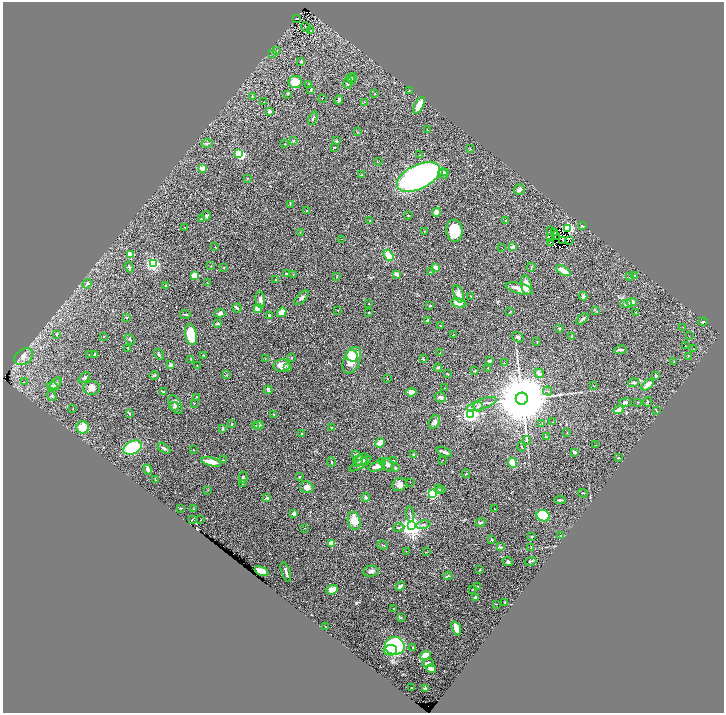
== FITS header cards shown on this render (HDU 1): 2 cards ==
NAXIS1  =                 1443
NAXIS2  =                 1421

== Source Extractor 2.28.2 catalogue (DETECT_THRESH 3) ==
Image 1443 x 1421 px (HDU 1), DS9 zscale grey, zoomed out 1/2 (1 PNG px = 2 x 2 image px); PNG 726 x 715 px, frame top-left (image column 2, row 1421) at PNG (3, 2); each listed source drawn as its Kron ellipse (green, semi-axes under 4 px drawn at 4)
Background 0.355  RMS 0.021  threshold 0.063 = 3 sigma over >= 5 px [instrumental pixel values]
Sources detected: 333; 39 cannot appear on this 1/2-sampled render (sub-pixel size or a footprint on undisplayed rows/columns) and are neither listed nor drawn; the other 294 listed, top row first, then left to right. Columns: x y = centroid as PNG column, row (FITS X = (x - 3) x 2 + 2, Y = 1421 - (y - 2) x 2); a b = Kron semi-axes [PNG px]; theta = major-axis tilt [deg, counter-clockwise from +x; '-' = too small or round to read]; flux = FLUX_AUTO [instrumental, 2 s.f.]
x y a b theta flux
296 18 3 2 - 3
306 27 5 2 - 2.3
311 30 2 2 - 1
277 50 3 2 - 2.3
273 53 3 2 - 2.1
301 61 3 2 - 8.5
350 78 3 3 - 5.6
353 79 5 3 - 6.4
295 82 7 6 - 61
348 83 6 3 89 14
309 84 3 2 - 2.5
311 89 2 2 - 2.9
409 90 3 2 - 2.2
287 94 3 3 - 2.9
374 94 2 1 - 1.3
252 96 2 2 - 1.9
322 98 2 1 - 0.93
339 100 4 3 - 10
264 102 2 1 - 1.1
364 102 3 2 - 2.6
419 105 9 3 62 54
269 111 2 2 - 37
313 118 7 3 70 6.2
428 130 2 1 - 8
357 132 3 2 - 2.1
293 141 4 3 - 3.7
337 141 3 3 - 4.4
207 143 6 3 6 8.9
285 144 2 1 - 2.1
334 148 4 2 - 2.5
470 149 3 3 - 3.5
239 154 3 3 - 350
419 155 3 2 - 2.4
379 161 2 1 - 0.87
202 168 3 3 - 27
443 173 5 3 - 18
445 173 4 3 - 11
362 175 3 3 - 4.1
418 177 23 12 26 1500
247 179 2 2 - 1.6
519 190 6 5 - 12
290 204 4 2 - 2.6
306 211 3 3 - 3.7
436 212 4 4 - 19
408 215 2 2 - 3.9
207 216 5 3 - 5.9
201 219 4 3 - 7.2
370 221 2 2 - 3.4
506 221 2 2 - 2.9
583 226 4 2 - 4.5
185 227 2 2 - 2.1
568 228 3 3 - 680
454 231 11 8 -84 120
550 231 2 1 - 0.86
300 232 2 2 - 1.4
424 232 2 1 - 1.3
555 232 4 2 - 1.2
556 236 2 1 - 0.9
551 238 2 1 - 1.2
342 239 2 1 - 1.1
562 240 2 1 - 0.54
570 240 3 1 - 0.84
551 242 3 1 - 0.66
215 247 3 1 - 1.4
502 247 2 1 - 0.87
513 247 4 3 - 19
130 255 3 2 - 73
389 256 6 4 -54 64
153 264 3 3 - 810
211 266 3 3 - 2.5
129 267 5 3 - 5.8
436 267 2 2 - 54
531 267 4 3 - 3.9
224 268 2 2 - 2.8
563 271 8 3 -30 40
430 272 2 2 - 2
287 274 2 2 - 3.6
293 274 2 1 - 2.7
397 274 4 2 - 24
195 276 4 3 - 69
634 276 3 2 - 2.2
337 277 3 2 - 2
630 277 3 3 - 3.6
276 280 2 2 - 2.4
207 283 3 2 - 2.2
87 284 5 4 - 7.1
526 285 10 5 -79 41
165 286 3 3 - 3.6
519 288 14 5 -14 55
458 294 9 4 -71 26
471 296 3 2 - 2.2
583 296 4 3 - 22
301 298 9 4 46 13
260 300 8 5 -82 13
631 302 5 4 - 22
459 303 8 4 -10 28
369 304 2 2 - 2.3
626 304 6 3 -2 6
430 306 3 2 - 5.2
237 308 4 2 - 5.4
258 309 4 4 - 40
337 310 2 2 - 1.5
596 311 3 3 - 2.3
282 312 5 4 - 33
510 312 4 2 - 2.1
636 312 2 2 - 1.9
220 313 5 3 - 9.8
369 313 2 2 - 2.9
185 315 5 2 - 4.1
269 315 4 3 - 4
127 318 4 2 - 1.9
582 319 7 2 40 9.4
427 320 3 3 - 6.1
703 322 5 3 - 4.6
218 324 3 2 - 11
440 326 3 2 - 2
683 327 3 2 - 1.5
559 328 2 2 - 5.8
56 334 3 3 - 4.4
454 334 2 1 - 1.3
191 335 10 6 -76 130
689 336 2 1 - 1.3
104 337 3 2 - 1.6
518 337 6 4 -35 10
572 337 4 2 - 8.1
130 339 6 3 -43 5
537 341 2 2 - 1.4
685 346 2 1 - 21
128 348 4 2 - 3.1
694 349 2 1 - 1.3
620 350 6 2 8 11
440 353 3 2 - 1.7
89 354 2 2 - 1.3
94 354 3 2 - 3.1
159 354 6 3 -59 6.5
203 355 2 2 - 2.4
352 356 6 5 - 29
689 356 4 2 - 2.2
24 357 10 7 38 24
265 358 3 2 - 1.8
291 358 3 2 - 2.4
191 359 3 2 - 1.8
423 359 3 2 - 4.1
352 360 14 8 68 99
489 361 3 2 - 8.2
674 362 3 3 - 2.6
504 363 3 2 - 2.6
171 365 3 3 - 20
197 365 2 2 - 1.2
282 366 8 6 5 45
288 368 2 2 - 24
438 368 4 3 - 4.4
488 368 2 2 - 1.3
475 371 3 2 - 4
539 373 5 3 - 16
447 374 2 2 - 3.1
154 375 5 3 - 5.7
226 375 3 2 - 1.8
656 376 4 3 - 4.7
84 377 7 4 40 9.4
387 378 2 2 - 1.7
24 382 2 1 - 2.3
634 383 5 3 - 9.3
56 384 7 3 46 9
648 385 7 3 42 35
53 386 6 4 -18 8.1
593 386 2 2 - 1.6
92 388 8 7 - 30
444 388 2 1 - 2.3
268 390 4 3 - 12
548 391 5 2 - 2.7
163 392 3 2 - 6.1
411 392 5 3 - 19
52 396 5 4 - 6
196 397 3 2 - 1.7
440 397 6 5 - 10
522 399 6 6 - 64000
638 402 3 2 - 1.6
647 402 4 2 - 2.6
194 403 2 2 - 1.6
625 403 6 3 10 8.2
175 404 10 5 -61 16
482 404 15 5 19 23
478 406 5 4 - 10
174 407 5 4 - 5.7
73 408 2 1 - 1.8
619 410 5 4 - 18
657 411 2 2 - 4.8
129 414 3 3 - 3.7
274 414 3 2 - 2.8
470 415 3 3 - 1800
434 422 7 5 61 15
552 422 2 2 - 1.6
232 424 3 2 - 2.9
542 424 2 2 - 1.4
259 425 5 4 - 6.8
256 426 3 3 - 4.1
83 428 6 6 - 60
332 428 3 3 - 3.9
223 429 3 3 - 3.6
567 432 3 2 - 2
302 433 2 2 - 2.1
546 437 4 2 - 2.4
527 440 4 2 - 3.5
380 443 5 3 - 42
595 445 2 2 - 1.5
522 447 5 2 - 2.9
133 448 10 6 22 230
164 448 7 3 -32 8.6
193 450 2 1 - 1.5
444 452 8 3 -24 11
574 452 3 2 - 10
414 454 2 2 - 13
356 455 3 2 - 7
618 457 4 3 - 4.1
224 460 3 1 - 2.5
362 460 7 5 38 15
394 460 3 2 - 1.9
442 460 2 1 - 1.8
358 461 7 4 60 13
211 462 10 3 -12 39
331 462 5 3 - 4.8
383 462 2 2 - 130
513 463 5 3 - 84
360 464 12 4 31 14
388 465 7 6 - 10
377 466 8 4 19 28
395 468 4 3 - 4.7
148 469 5 3 - 17
466 474 4 3 - 2.8
299 477 3 2 - 2
243 478 6 3 -86 5.9
155 480 3 3 - 2.1
410 482 2 1 - 1
242 484 2 2 - 1.1
399 484 7 6 - 22
307 487 7 5 -21 20
438 489 2 1 - 1.2
208 490 3 2 - 2
441 490 4 3 - 5.8
433 493 3 3 - 500
583 493 5 2 - 2.1
366 497 4 3 - 11
267 498 3 3 - 5.4
560 500 6 3 -5 5.8
180 508 2 2 - 1.5
194 509 3 2 - 2
494 509 2 1 - 1.9
294 514 2 2 - 34
410 514 8 2 -82 5.6
543 516 7 5 -23 230
201 519 2 2 - 1.5
192 520 2 2 - 2.3
354 521 9 6 -74 46
480 523 5 3 - 4.1
423 525 7 4 13 8.6
411 526 4 4 - 3800
399 527 5 2 - 3.8
304 528 2 2 - 1.2
560 536 2 2 - 1.3
531 537 3 3 - 2.6
492 539 2 2 - 4.4
332 543 2 2 - 110
383 545 5 2 - 3.4
500 547 4 3 - 6.2
531 547 3 2 - 2.4
406 551 2 1 - 2
426 552 3 2 - 2.5
530 561 6 3 17 5.8
508 562 5 4 - 7.1
480 570 2 2 - 3.2
262 571 7 4 -24 60
371 571 8 5 6 13
286 572 10 2 -71 10
448 576 4 2 - 4.8
400 586 5 3 - 11
478 586 3 2 - 1.5
332 590 6 4 22 47
472 590 2 2 - 1.7
475 598 4 3 - 6.2
505 603 4 2 - 3.6
496 604 2 1 - 1.4
393 608 2 2 - 1.3
401 617 3 3 - 3
326 627 2 1 - 1.5
456 628 7 3 -69 51
395 646 10 9 - 370
413 647 2 2 - 2.6
390 650 6 5 - 61
425 656 5 3 - 63
428 663 6 3 10 10
431 669 5 3 - 16
412 688 2 2 - 1.5
425 689 3 2 - 6.4
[39 sub-pixel or undisplayed-footprint detections neither listed nor drawn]